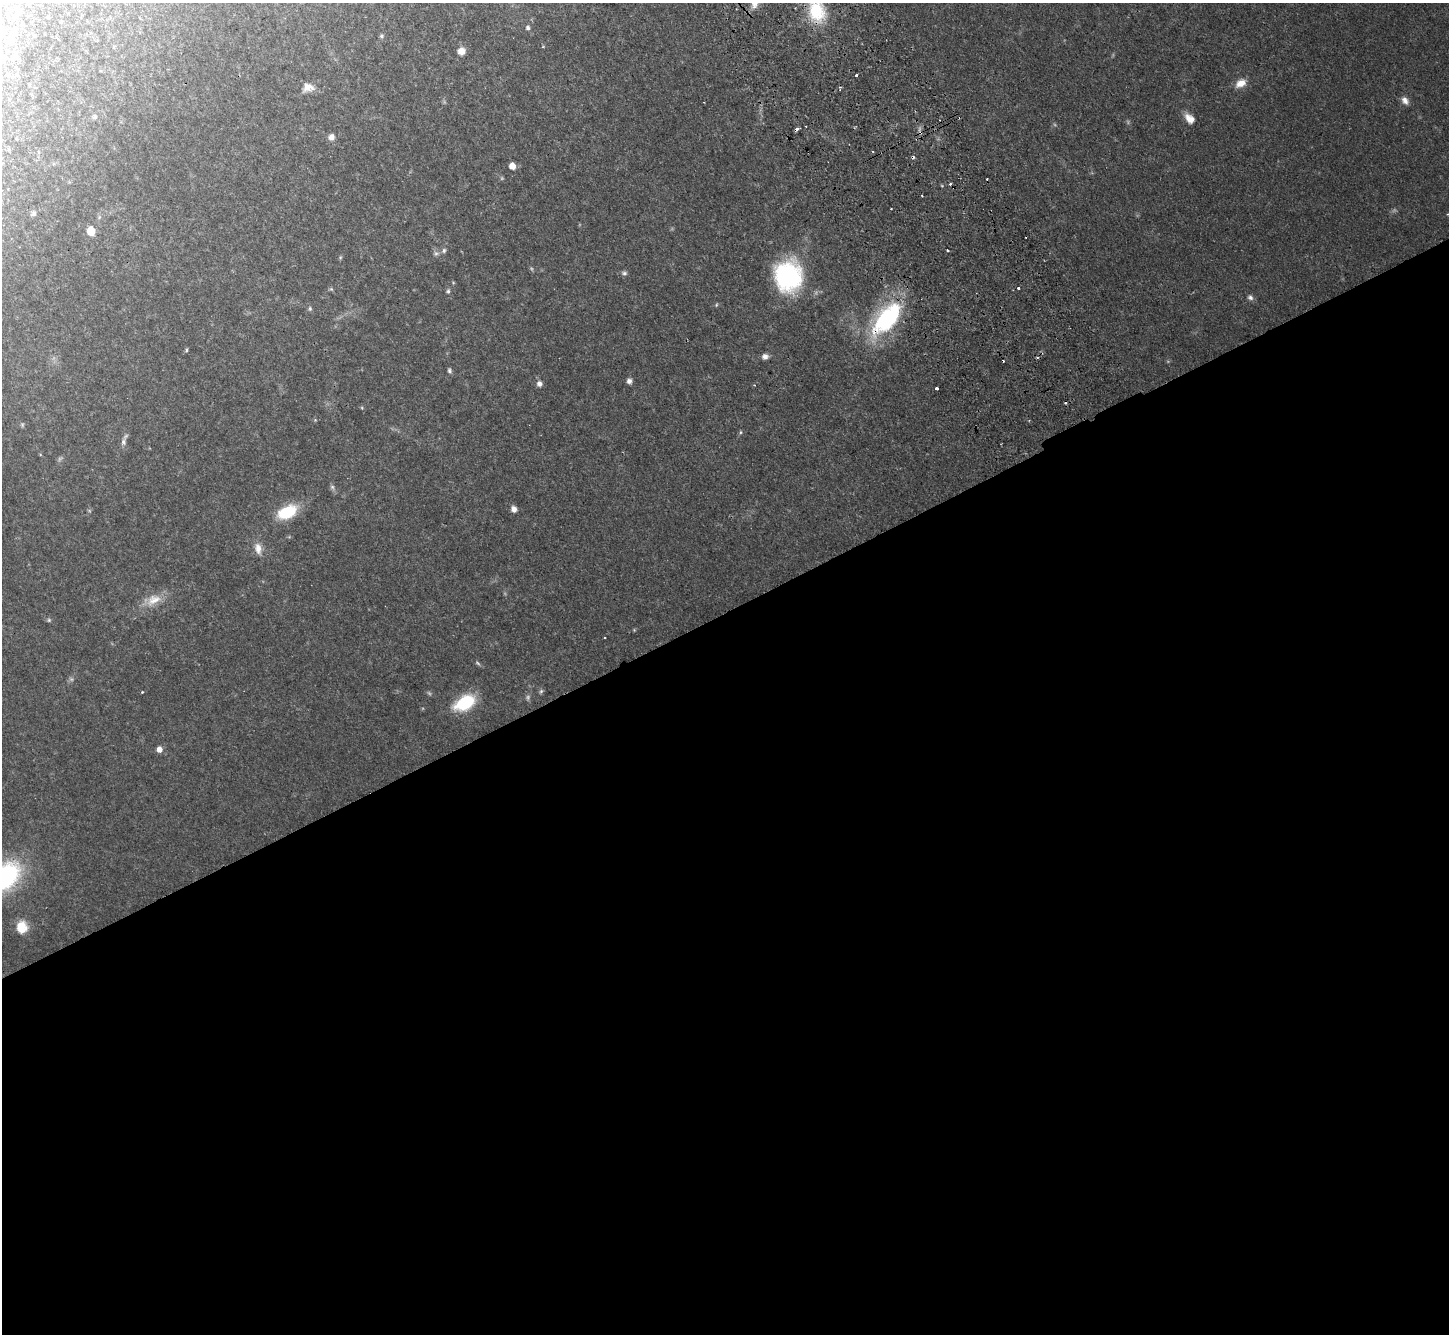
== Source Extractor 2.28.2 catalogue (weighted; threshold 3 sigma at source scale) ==
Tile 15 of 4 x 4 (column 3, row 4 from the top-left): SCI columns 2948-4394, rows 327-1658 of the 5893 x 5846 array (HDU 1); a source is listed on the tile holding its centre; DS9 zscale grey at full resolution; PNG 1451 x 1336 px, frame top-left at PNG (2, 3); no overlay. Shown black and unused: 54% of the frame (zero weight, under 2 of 3 exposures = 3% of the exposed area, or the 3 px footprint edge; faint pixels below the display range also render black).
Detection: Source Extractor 2.28.2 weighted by HDU 2 'WHT'; one run over the whole footprint, this tile lists its part. Background 0.0814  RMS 0.0064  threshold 0.029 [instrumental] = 3 sigma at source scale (4.5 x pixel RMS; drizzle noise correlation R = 1.50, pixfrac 1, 0.05/0.05 arcsec/px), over >= 5 px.
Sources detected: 81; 12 too faint to see at this stretch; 7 cosmic-ray / hot-pixel residue — not listed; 1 inside a brighter listed object's ellipse — not listed separately; the other 61 listed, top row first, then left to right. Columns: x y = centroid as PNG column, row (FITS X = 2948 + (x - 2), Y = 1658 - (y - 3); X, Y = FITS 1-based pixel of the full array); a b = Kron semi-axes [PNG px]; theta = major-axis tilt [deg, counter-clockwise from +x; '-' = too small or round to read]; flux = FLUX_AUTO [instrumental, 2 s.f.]
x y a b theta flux
19 11 7 6 - 2.1
817 11 32 21 -76 32
528 28 5 5 - 1.8
381 36 7 6 - 1.4
11 38 20 10 65 6.3
461 51 8 8 - 5.7
2 59 8 5 37 1.5
8 75 6 5 - 0.98
856 75 3 3 - 1.3
1241 83 14 9 29 7.4
29 85 4 2 - 0.48
308 87 16 12 5 6.3
1405 101 11 8 -54 4.2
95 117 6 5 - 1.8
1189 118 14 9 -47 6.7
920 131 13 5 -77 2.5
331 137 7 7 - 4.1
9 149 5 5 - 0.74
873 152 3 2 - 0.54
512 166 5 5 - 8.3
891 209 3 2 - 0.44
34 213 7 6 - 1.8
91 231 6 5 - 23
947 250 3 3 - 1.9
436 253 9 7 9 2.1
340 257 6 4 70 0.83
624 273 7 6 - 1.7
788 276 32 28 -87 88
1018 288 3 3 - 2.1
331 289 7 4 -44 0.94
448 291 7 5 73 1.4
1250 297 8 7 - 2.3
716 305 6 4 71 0.8
310 309 7 6 - 1.3
886 319 44 21 50 87
186 350 5 4 - 0.9
765 356 8 6 10 3.2
449 370 7 5 -80 1.4
629 381 6 6 - 2.5
539 384 7 7 - 2.8
936 388 3 3 - 1.7
362 408 5 4 - 0.75
315 420 4 4 - 0.73
22 425 6 5 - 1
741 432 5 5 - 0.92
123 442 12 7 85 2.9
332 487 8 6 -64 1.7
514 509 7 6 - 3.7
287 512 20 11 25 33
258 549 17 10 -78 6.5
153 600 25 14 26 13
49 620 6 5 - 1.1
634 630 5 4 - 0.64
605 638 2 2 - 0.64
478 663 8 5 -46 1.3
541 691 7 5 57 1.2
142 692 3 3 - 0.67
465 703 20 12 28 39
159 749 6 5 - 5
4 877 29 19 42 130
22 927 15 13 -90 11
Overlapping masked pixels (flux is a lower limit): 3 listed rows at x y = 817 11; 920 131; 886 319
Isophote crosses this tile's border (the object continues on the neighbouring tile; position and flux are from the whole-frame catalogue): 5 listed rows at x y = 19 11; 817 11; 11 38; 2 59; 4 877